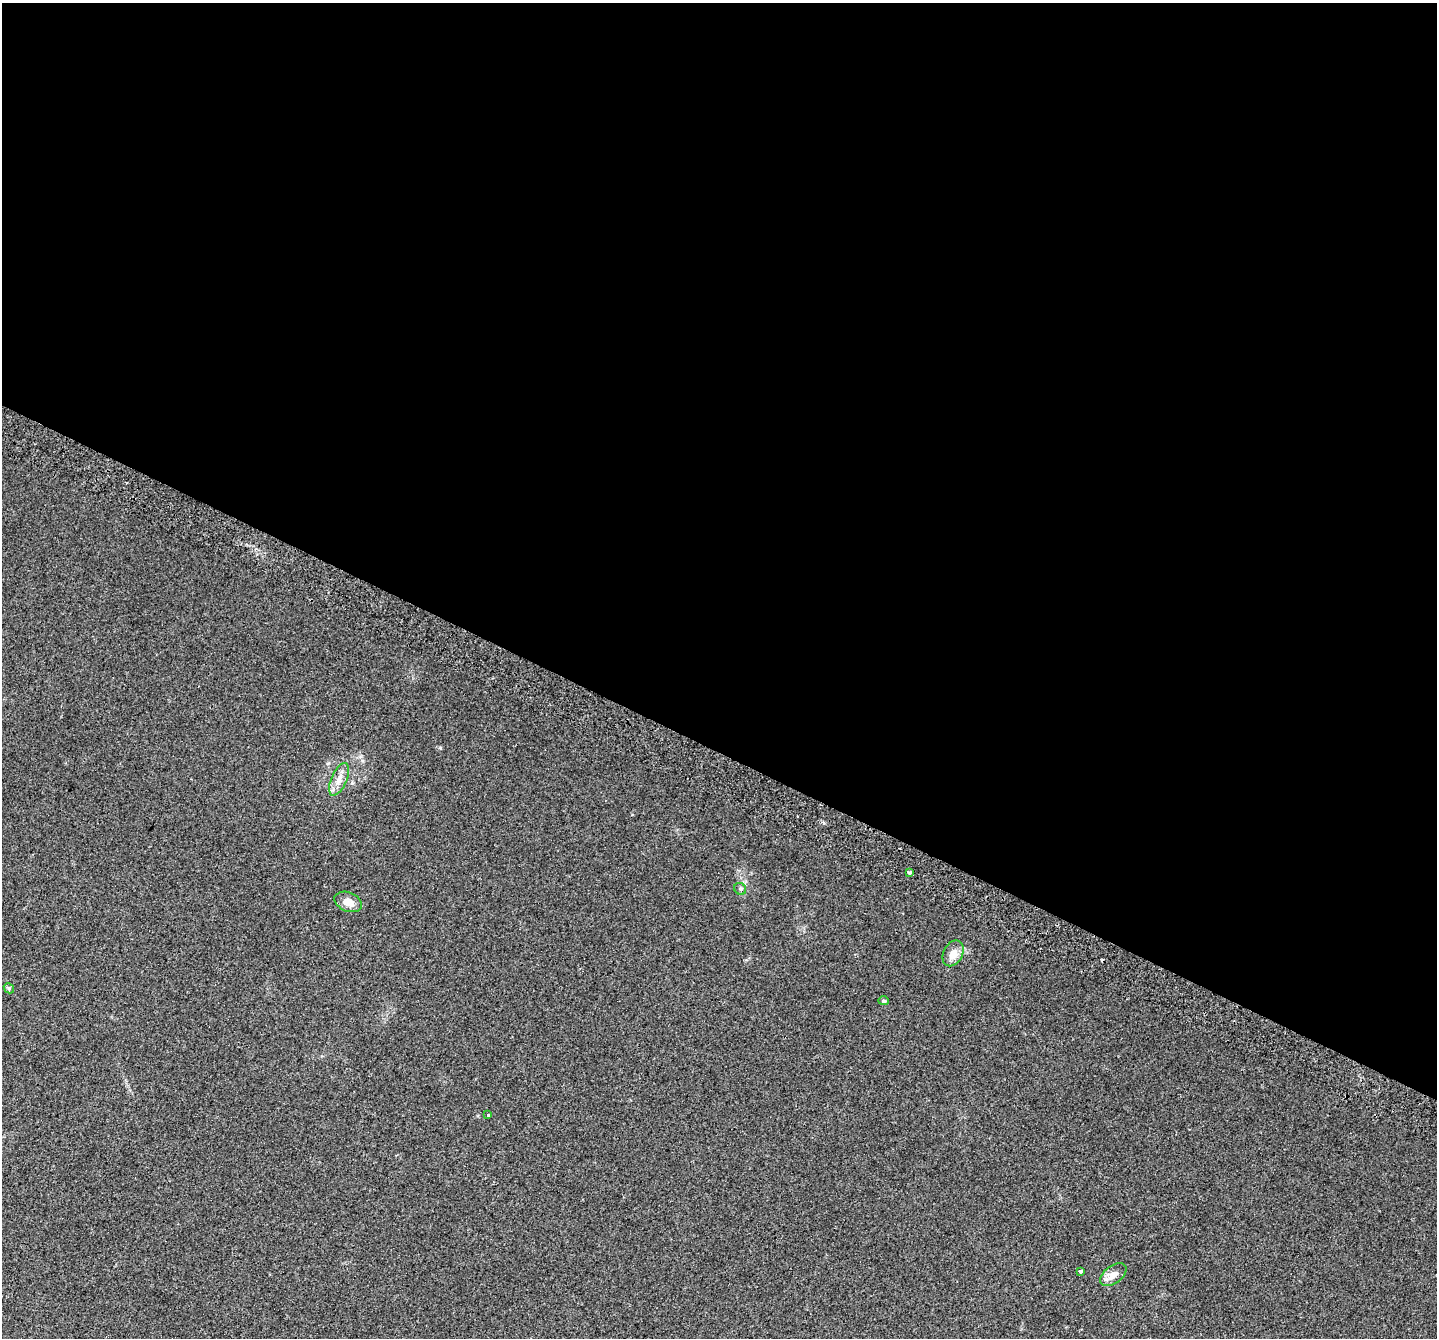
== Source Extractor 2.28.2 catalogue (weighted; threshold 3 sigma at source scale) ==
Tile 3 of 4 x 4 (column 3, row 1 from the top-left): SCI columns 2935-4369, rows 4349-5684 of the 5860 x 5963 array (HDU 1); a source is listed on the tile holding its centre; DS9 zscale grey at full resolution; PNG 1439 x 1340 px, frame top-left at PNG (2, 3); each listed source drawn as its Kron ellipse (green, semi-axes under 4 px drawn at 4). Shown black and unused: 56% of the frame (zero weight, under 2 of 3 exposures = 4% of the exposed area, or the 3 px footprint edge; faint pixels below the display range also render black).
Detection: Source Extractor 2.28.2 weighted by HDU 2 'WHT'; one run over the whole footprint, this tile lists its part. Background 0.0214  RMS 0.0051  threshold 0.0227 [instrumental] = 3 sigma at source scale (4.5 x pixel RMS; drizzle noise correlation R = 1.50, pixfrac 1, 0.0396/0.0396 arcsec/px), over >= 5 px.
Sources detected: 12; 2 cosmic-ray / hot-pixel residue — neither listed nor drawn; the other 10 listed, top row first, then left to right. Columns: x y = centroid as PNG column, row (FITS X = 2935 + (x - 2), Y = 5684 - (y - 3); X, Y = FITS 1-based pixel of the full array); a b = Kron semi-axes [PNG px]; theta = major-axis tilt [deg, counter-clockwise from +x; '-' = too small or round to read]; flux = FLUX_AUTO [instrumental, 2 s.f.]
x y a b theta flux
339 779 17 8 66 4.3
910 872 3 3 - 1.1
740 889 6 5 - 0.88
348 902 14 9 -22 4.5
953 953 14 9 64 4.7
9 988 5 4 - 0.66
883 1001 5 4 - 0.66
488 1115 3 3 - 1.9
1081 1271 4 3 - 2.7
1113 1274 15 9 37 3.9